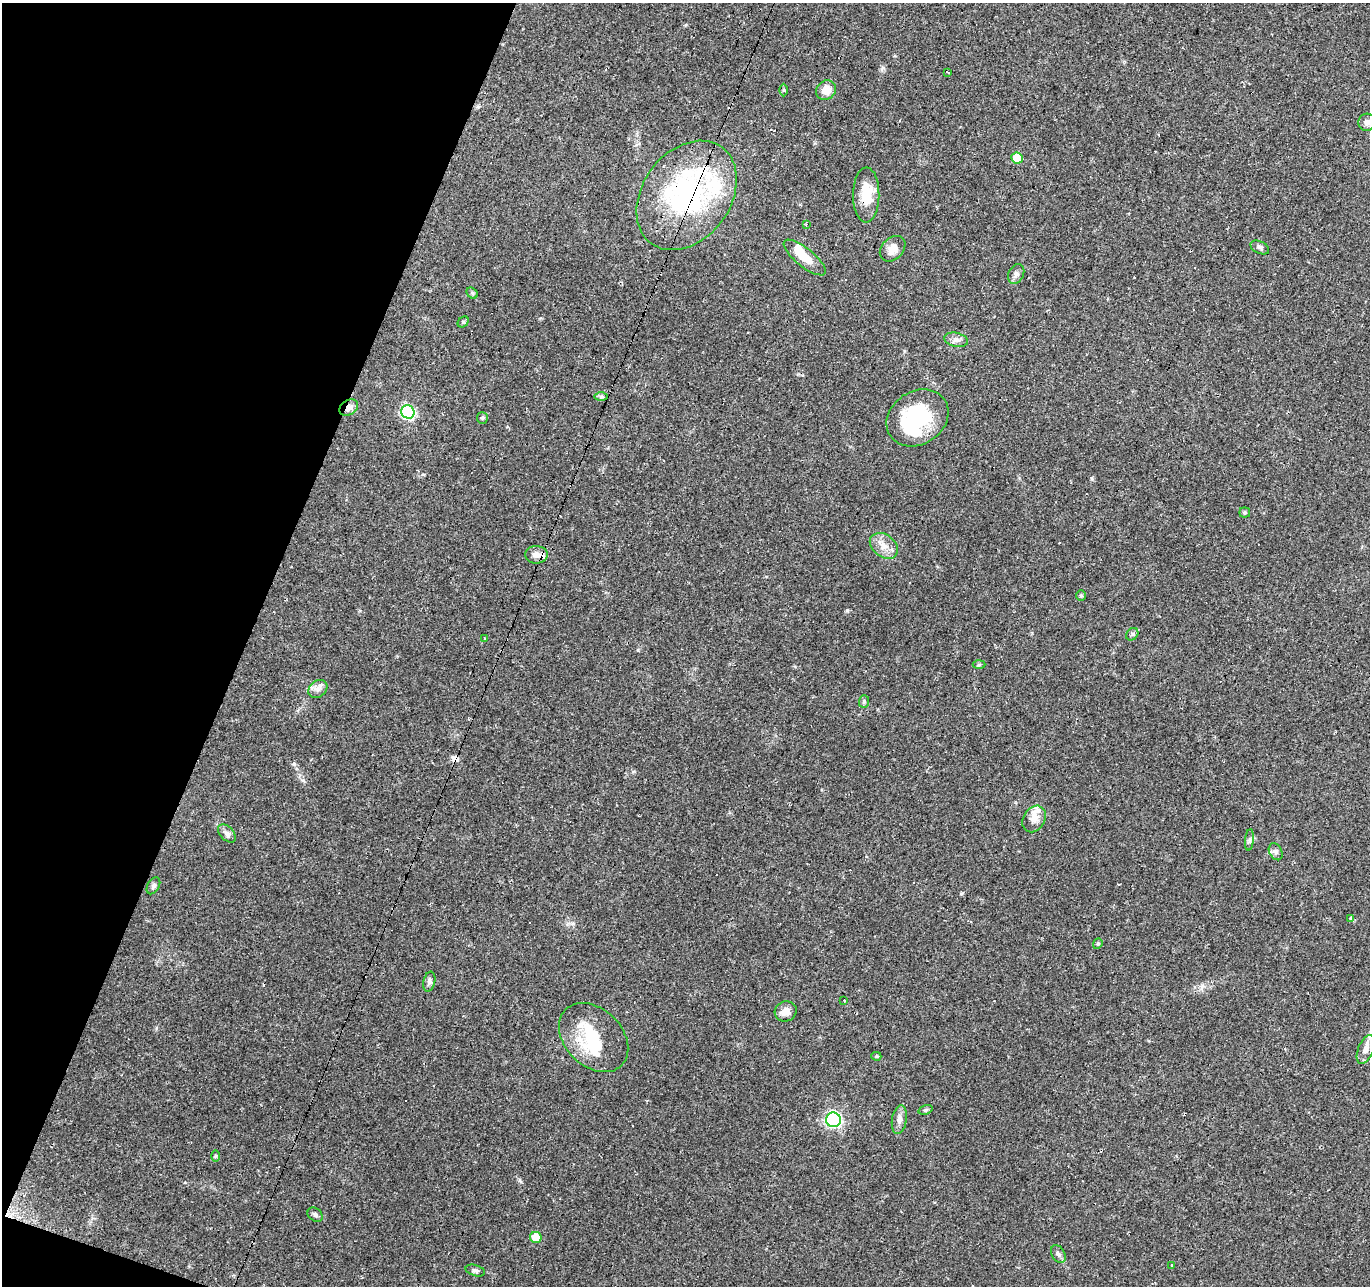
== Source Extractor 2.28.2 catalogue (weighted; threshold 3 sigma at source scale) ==
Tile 9 of 4 x 4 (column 1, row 3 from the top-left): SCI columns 1-1368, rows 1492-2775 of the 5474 x 5616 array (HDU 1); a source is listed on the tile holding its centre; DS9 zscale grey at full resolution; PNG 1372 x 1288 px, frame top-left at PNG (2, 3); each listed source drawn as its Kron ellipse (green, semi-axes under 4 px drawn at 4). Shown black and unused: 18% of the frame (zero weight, under 2 of 3 exposures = <1% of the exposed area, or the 3 px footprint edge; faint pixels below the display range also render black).
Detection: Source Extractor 2.28.2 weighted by HDU 2 'WHT'; one run over the whole footprint, this tile lists its part. Background 0.066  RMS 0.0056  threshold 0.025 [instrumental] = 3 sigma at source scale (4.5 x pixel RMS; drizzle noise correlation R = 1.50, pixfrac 1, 0.0396/0.0396 arcsec/px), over >= 5 px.
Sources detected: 72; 3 inside a brighter object's white glare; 13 cosmic-ray / hot-pixel residue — neither listed nor drawn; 5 inside a brighter listed object's ellipse — not listed separately; the other 51 listed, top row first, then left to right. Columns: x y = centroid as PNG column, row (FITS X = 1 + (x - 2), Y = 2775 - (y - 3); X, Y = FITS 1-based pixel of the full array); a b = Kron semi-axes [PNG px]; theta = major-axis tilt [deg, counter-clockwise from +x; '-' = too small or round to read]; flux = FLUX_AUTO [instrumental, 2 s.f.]
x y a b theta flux
948 72 4 2 - 1.6
784 90 6 4 -90 0.74
826 90 10 9 - 6.5
1367 122 9 8 - 2.5
1017 158 6 5 - 11
687 195 60 44 54 95
866 195 27 13 89 15
806 224 3 3 - 0.52
1260 247 10 6 -26 1.5
893 249 14 10 44 5
805 257 26 9 -39 10
1016 274 10 7 64 2.2
472 293 6 5 - 0.78
463 322 6 5 - 0.79
956 340 12 7 -12 2.6
601 397 7 4 0 0.9
349 408 10 7 31 3.7
408 412 7 6 - 91
482 418 6 5 - 0.91
917 418 33 26 33 44
1245 513 5 5 - 0.95
884 546 15 11 -38 5.6
536 555 11 9 0 4.3
1081 596 5 5 - 0.76
1132 634 7 5 47 1.1
484 638 3 2 - 0.51
979 665 6 4 3 0.77
318 689 10 8 41 2.8
864 701 6 5 - 0.83
1034 819 14 10 58 4.6
227 833 11 6 -45 2.1
1249 840 11 4 85 1.3
1276 852 9 6 -62 1.5
153 886 9 6 59 1.5
1351 918 3 3 - 3.3
1098 944 5 4 - 0.74
429 982 10 6 77 1.6
844 1000 3 2 - 5
786 1011 11 10 - 4.7
594 1038 40 28 -45 32
1366 1050 15 7 67 3.5
876 1056 5 3 - 0.88
926 1110 7 4 20 0.96
899 1119 14 7 80 3
833 1120 7 7 - 110
215 1156 6 4 89 0.63
315 1215 8 6 -41 1.5
536 1237 6 5 - 9.9
1058 1254 9 6 -62 1.7
1172 1265 4 3 - 0.76
475 1271 10 5 -16 1.5
Overlapping masked pixels (flux is a lower limit): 4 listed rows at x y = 687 195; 866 195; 349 408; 536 555
Unlisted compact peaks at least as high as the median listed source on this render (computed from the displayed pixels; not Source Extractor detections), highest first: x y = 847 610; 638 650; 883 68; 303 780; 1092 479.